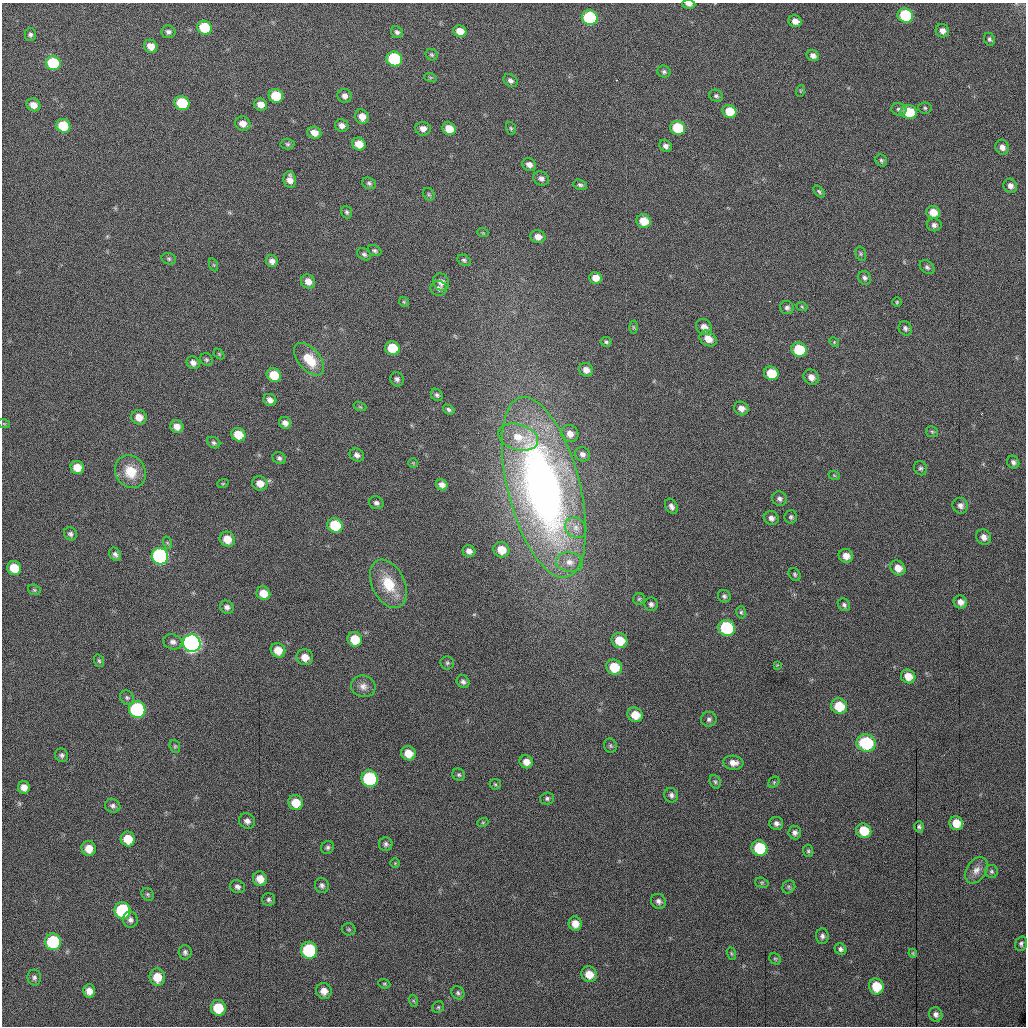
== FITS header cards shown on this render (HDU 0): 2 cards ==
NAXIS1  =                 1024 /fastest changing axis
NAXIS2  =                 1024 /next to fastest changing axis

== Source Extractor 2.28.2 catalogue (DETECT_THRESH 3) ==
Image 1024 x 1024 px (HDU 0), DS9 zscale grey, 1 PNG px = 1 image px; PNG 1028 x 1028 px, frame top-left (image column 1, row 1024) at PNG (2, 3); each listed source drawn as its Kron ellipse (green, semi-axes under 4 px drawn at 4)
Background 2140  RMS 46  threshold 139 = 3 sigma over >= 5 px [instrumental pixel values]
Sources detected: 235; all 235 listed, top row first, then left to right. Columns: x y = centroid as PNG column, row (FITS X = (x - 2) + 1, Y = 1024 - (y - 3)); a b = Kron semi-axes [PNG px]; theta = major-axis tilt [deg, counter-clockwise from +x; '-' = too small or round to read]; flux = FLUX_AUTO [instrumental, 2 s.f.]
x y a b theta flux
689 4 6 4 -4 1.3e+04
905 15 8 7 - 2.2e+05
590 18 8 7 - 3.5e+05
795 21 7 6 - 2.1e+04
205 28 7 6 - 1.3e+05
460 31 7 5 -23 3.6e+04
942 31 7 6 - 1.8e+04
168 32 7 6 - 9.3e+03
397 32 6 5 - 7.3e+03
30 35 6 5 - 7.7e+03
989 39 7 5 -68 7.1e+03
151 46 7 6 - 3.3e+04
432 55 6 5 - 5.2e+03
813 56 6 5 - 1.4e+04
394 59 8 7 - 2.8e+05
53 63 7 7 - 1.9e+05
664 72 6 6 - 7.1e+03
430 77 6 4 -19 4.1e+03
510 81 7 6 - 1.0e+04
800 91 6 4 72 3.7e+03
276 96 7 6 - 1.1e+05
345 96 7 7 - 1.4e+04
716 96 7 5 -25 6.6e+03
182 103 7 7 - 1.4e+05
33 105 7 6 - 2.6e+04
261 105 6 6 - 2.6e+04
925 108 7 5 -4 5.7e+03
899 109 7 6 - 8.3e+03
729 111 7 6 - 6.2e+04
909 112 8 7 - 1.0e+05
362 117 7 6 - 2.7e+04
243 124 8 7 - 2.5e+04
63 126 7 6 - 9.4e+04
342 126 7 6 - 1.5e+04
511 128 6 5 - 4.8e+03
678 128 7 7 - 1.3e+05
423 129 7 7 - 1.8e+04
449 129 7 6 - 4.4e+04
314 133 7 5 -21 2.5e+04
287 144 7 5 -2 5.6e+03
359 144 7 6 - 4.1e+04
666 146 6 5 - 1.2e+04
1002 147 7 6 - 1.6e+04
881 160 6 5 - 6.0e+03
529 165 7 6 - 1.5e+04
541 178 8 7 - 1.2e+04
290 180 8 6 -82 2.2e+04
369 183 7 5 -20 7.5e+03
580 185 7 5 -20 7.2e+03
1010 186 7 6 - 1.5e+04
819 192 7 4 -45 5.5e+03
429 194 6 5 - 5.5e+03
347 212 6 5 - 6.2e+03
933 212 7 6 - 3.7e+04
644 221 7 6 - 5.1e+04
934 225 7 6 - 1.1e+04
483 233 6 3 -18 3.3e+03
538 237 8 6 -13 2.1e+04
375 251 7 5 -25 6.0e+03
364 254 7 5 -32 7.4e+03
861 254 7 5 -73 5.8e+03
169 259 7 5 -16 6.3e+03
464 260 7 5 -28 6.3e+03
272 261 6 5 - 1.5e+04
214 265 7 4 -71 3.7e+03
927 267 8 6 -41 8.2e+03
596 278 6 5 - 2.7e+04
864 278 7 6 - 8.6e+03
308 281 7 6 - 2.4e+04
441 282 9 7 -64 2.1e+04
438 288 8 7 - 1.0e+04
404 302 5 4 - 3.8e+03
897 302 5 4 - 3.9e+03
802 307 5 3 - 4.0e+03
787 308 7 6 - 9.4e+03
633 327 6 4 -89 4.9e+03
704 327 8 7 - 2.2e+04
905 328 7 6 - 8.6e+03
708 339 9 7 -36 3.0e+04
606 342 5 5 - 5.9e+03
834 342 5 4 - 4.0e+03
392 348 7 7 - 9.2e+04
799 350 8 7 - 1.3e+05
219 354 6 4 -45 3.3e+03
206 359 7 6 - 6.5e+03
309 359 19 11 -50 8.1e+04
193 363 7 6 - 1.3e+04
586 370 7 6 - 2.1e+04
771 373 7 6 - 8.5e+04
274 375 7 6 - 7.4e+04
811 377 8 7 - 2.0e+04
397 379 7 6 - 9.0e+03
437 395 7 5 -51 6.7e+03
270 400 7 6 - 1.5e+04
360 407 6 4 -18 4.3e+03
741 408 7 6 - 2.0e+04
449 410 6 4 -34 6.5e+03
139 417 7 7 - 3.1e+04
285 423 6 5 - 1.5e+04
4 424 6 3 -19 3.2e+03
177 427 6 6 - 2.2e+04
932 432 6 5 - 5.2e+03
570 434 9 8 - 2.2e+04
238 435 7 6 - 5.8e+04
518 437 20 13 -17 6.6e+04
214 443 7 5 -32 6.7e+03
582 454 8 7 - 1.1e+04
357 455 7 6 - 1.2e+04
279 458 7 5 -34 7.4e+03
1013 462 7 6 - 1.0e+04
413 463 5 5 - 3.4e+03
77 468 7 6 - 4.6e+04
921 468 7 6 - 7.6e+03
130 472 17 15 -56 7.3e+04
834 475 6 3 -19 3.3e+03
223 483 6 3 19 3.6e+03
260 483 8 7 - 2.7e+04
442 485 6 5 - 1.6e+04
544 487 93 36 -76 2.1e+06
780 499 7 7 - 1.1e+04
376 503 7 6 - 9.6e+03
671 506 8 5 -58 1.2e+04
960 506 8 7 - 1.4e+04
791 517 7 6 - 6.8e+03
771 518 7 7 - 1.3e+04
335 525 8 7 - 1.3e+05
576 528 11 9 -38 2.6e+04
70 534 7 6 - 9.3e+03
984 537 8 7 - 1.9e+04
227 539 8 7 - 4.5e+04
168 543 6 4 -70 4.3e+03
501 550 8 7 - 4.6e+04
469 551 6 6 - 1.5e+04
115 554 7 5 -55 1.0e+04
160 556 8 8 - 7.0e+05
846 556 7 7 - 2.9e+04
569 562 13 9 -8 2.9e+04
14 568 7 6 - 6.4e+04
898 568 8 7 - 3.0e+04
795 574 7 5 -53 5.8e+03
388 584 25 16 -64 9.6e+04
34 590 6 5 - 5.0e+03
263 593 7 6 - 4.0e+04
724 596 6 6 - 7.1e+03
639 599 6 5 - 5.5e+03
960 602 7 6 - 2.0e+04
651 604 7 6 - 9.7e+03
844 605 7 5 -52 7.4e+03
227 607 7 6 - 1.2e+04
741 612 6 5 - 5.3e+03
727 628 8 8 - 2.6e+05
355 639 7 7 - 7.1e+04
619 640 8 7 - 6.5e+04
173 642 10 7 -14 1.4e+04
192 643 9 8 - 1.7e+06
278 650 7 7 - 4.1e+04
305 657 8 7 - 3.0e+04
99 661 6 4 -72 5.3e+03
447 663 7 6 - 6.6e+03
777 665 4 4 - 2.4e+03
614 667 8 7 - 9.1e+04
908 676 7 6 - 3.7e+04
463 682 7 6 - 1.0e+04
363 686 12 10 -17 2.3e+04
127 698 7 6 - 7.3e+03
839 706 8 7 - 8.4e+04
137 710 8 8 - 4.3e+05
635 715 8 7 - 4.8e+04
709 719 8 7 - 1.0e+04
866 743 9 8 - 1.8e+05
175 746 7 5 -70 5.3e+03
610 746 7 6 - 5.7e+03
408 753 7 7 - 4.2e+04
62 755 7 6 - 8.7e+03
526 762 7 6 - 2.4e+04
733 763 10 7 -5 2.3e+04
459 775 6 6 - 6.3e+03
369 779 8 8 - 3.4e+05
715 782 7 5 -68 6.6e+03
774 782 6 5 - 4.1e+03
495 784 6 5 - 4.9e+03
24 787 6 6 - 2.4e+04
671 795 7 6 - 1.0e+04
547 798 7 6 - 7.1e+03
296 803 7 7 - 5.2e+04
113 806 8 6 -19 9.9e+03
247 821 8 7 - 1.5e+04
483 822 5 3 - 3.5e+03
776 823 7 6 - 1.2e+04
956 823 7 6 - 5.3e+04
919 827 6 4 87 5.9e+03
864 831 8 7 - 8.1e+04
795 832 7 6 - 1.2e+04
128 839 7 7 - 5.5e+04
386 844 7 6 - 8.7e+03
327 847 7 6 - 7.5e+03
89 848 7 7 - 3.7e+04
759 848 8 7 - 1.7e+05
808 851 6 5 - 5.5e+03
395 863 5 5 - 4.1e+03
976 870 14 10 57 2.6e+04
991 871 6 6 - 6.8e+03
260 879 7 7 - 3.4e+04
762 883 7 5 -16 4.7e+03
322 886 8 7 - 9.3e+03
237 887 7 6 - 1.1e+04
789 887 7 6 - 6.4e+03
148 894 7 5 -47 5.9e+03
268 899 6 6 - 8.0e+03
658 901 8 7 - 1.1e+04
122 910 8 8 - 2.9e+05
130 920 8 7 - 1.2e+04
575 924 7 6 - 3.1e+04
349 929 7 6 - 5.3e+03
822 936 8 6 -87 1.0e+04
53 942 8 8 - 2.4e+05
1021 944 7 5 73 8.0e+03
841 949 6 5 - 8.4e+03
309 950 8 8 - 2.8e+05
185 952 7 6 - 8.6e+03
913 953 4 4 - 3.2e+03
731 954 6 4 -71 4.1e+03
775 959 6 5 - 4.7e+03
589 974 8 7 - 4.2e+04
157 977 8 7 - 5.4e+04
34 978 8 6 -78 8.7e+03
384 984 6 4 -20 4.4e+03
876 986 8 7 - 8.1e+04
89 991 6 6 - 2.3e+04
324 991 8 7 - 2.4e+04
458 993 7 6 - 7.0e+03
414 1001 6 4 -70 4.0e+03
438 1007 6 5 - 5.1e+03
218 1008 8 7 - 8.7e+04
936 1014 7 6 - 1.3e+04
At the frame edge (FLAGS 8, measured only in part): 1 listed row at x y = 689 4

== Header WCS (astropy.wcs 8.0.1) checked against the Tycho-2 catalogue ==
Header WCS as astropy/WCSLIB reads it (applying the file's SIP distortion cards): RA---TAN-SIP/DEC--TAN-SIP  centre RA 22:37:07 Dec +34:26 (339.28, +34.43 deg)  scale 1.19 arcsec/px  FOV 20.4' x 20.4'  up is -180 deg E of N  parity flipped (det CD > 0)
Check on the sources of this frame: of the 60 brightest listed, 10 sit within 1.8 arcsec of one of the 12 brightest Tycho-2 stars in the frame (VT <= 12.45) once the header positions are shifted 0.18 arcsec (0.01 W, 0.18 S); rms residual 0.59 arcsec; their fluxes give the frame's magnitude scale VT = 25.90 - 2.5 log10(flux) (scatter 0.09 mag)
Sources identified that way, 10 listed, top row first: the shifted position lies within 1.8 arcsec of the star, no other Tycho-2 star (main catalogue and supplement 1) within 3.6 arcsec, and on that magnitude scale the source's flux lands within +1.5 / -3 mag of the star's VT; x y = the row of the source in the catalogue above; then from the Tycho-2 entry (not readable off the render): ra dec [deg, ICRS J2000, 3 dp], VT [Tycho-2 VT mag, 2 dp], TYC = Tycho-2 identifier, HIP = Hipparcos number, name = IAU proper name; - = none
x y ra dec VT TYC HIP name
394 59 339.328 +34.274 12.45 2743-760-1 - -
53 63 339.464 +34.274 12.14 2743-1140-1 - -
335 525 339.352 +34.428 12.35 2743-2192-1 - -
160 556 339.423 +34.438 11.35 2743-2123-1 - -
727 628 339.195 +34.463 12.36 2743-2060-1 - -
192 643 339.410 +34.467 10.44 2743-1983-1 - -
369 779 339.339 +34.512 12.11 2743-1970-1 - -
759 848 339.182 +34.536 12.33 2743-1908-1 - -
122 910 339.439 +34.555 12.24 2743-2333-1 - -
53 942 339.467 +34.566 12.43 2743-2295-1 - -